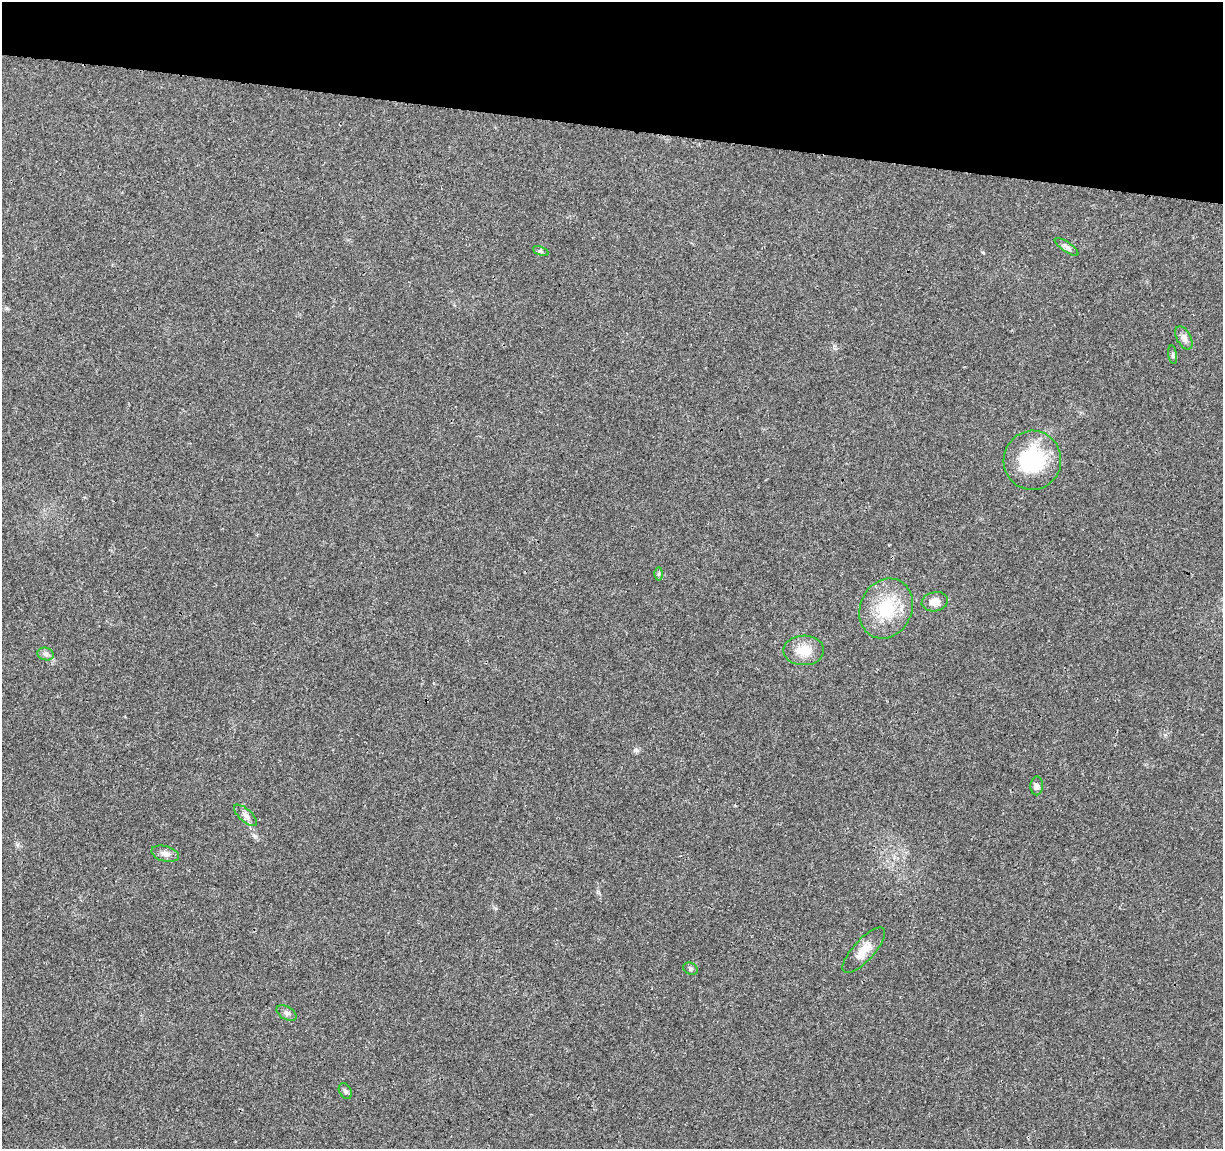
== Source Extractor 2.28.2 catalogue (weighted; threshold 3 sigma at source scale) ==
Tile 2 of 4 x 4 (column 2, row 1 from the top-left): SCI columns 1227-2447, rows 3672-4818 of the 4900 x 5106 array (HDU 1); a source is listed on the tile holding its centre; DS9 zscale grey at full resolution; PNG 1225 x 1151 px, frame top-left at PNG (2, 2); each listed source drawn as its Kron ellipse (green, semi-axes under 4 px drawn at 4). Shown black and unused: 11% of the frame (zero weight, under 3 of 4 exposures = <1% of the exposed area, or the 3 px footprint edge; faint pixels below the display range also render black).
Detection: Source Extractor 2.28.2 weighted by HDU 2 'WHT'; one run over the whole footprint, this tile lists its part. Background 0.0199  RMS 0.0029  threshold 0.0128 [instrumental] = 3 sigma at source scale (4.5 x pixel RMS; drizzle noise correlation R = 1.50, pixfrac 1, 0.0396/0.0396 arcsec/px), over >= 5 px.
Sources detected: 17; all 17 listed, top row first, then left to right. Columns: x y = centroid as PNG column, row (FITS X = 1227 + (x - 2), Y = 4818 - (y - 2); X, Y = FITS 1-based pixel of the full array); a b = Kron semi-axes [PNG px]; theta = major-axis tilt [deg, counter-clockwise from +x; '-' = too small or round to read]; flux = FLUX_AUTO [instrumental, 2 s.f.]
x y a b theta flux
1067 247 14 5 -35 0.89
541 251 8 4 -22 0.5
1184 338 13 7 -61 1.4
1173 355 9 3 -82 0.55
1032 460 29 29 - 21
659 574 6 4 89 0.44
935 602 13 9 10 2.5
886 609 31 26 64 13
804 650 20 15 1 5.2
46 654 8 6 -14 0.91
1037 786 9 6 87 0.83
245 815 14 6 -41 1.4
165 854 14 7 -15 1.5
864 950 29 10 48 3.9
690 969 7 5 -25 0.55
286 1013 11 6 -30 0.89
345 1091 8 6 -59 0.68
Unlisted compact peaks at least as high as the median listed source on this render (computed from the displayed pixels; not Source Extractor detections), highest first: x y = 636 750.